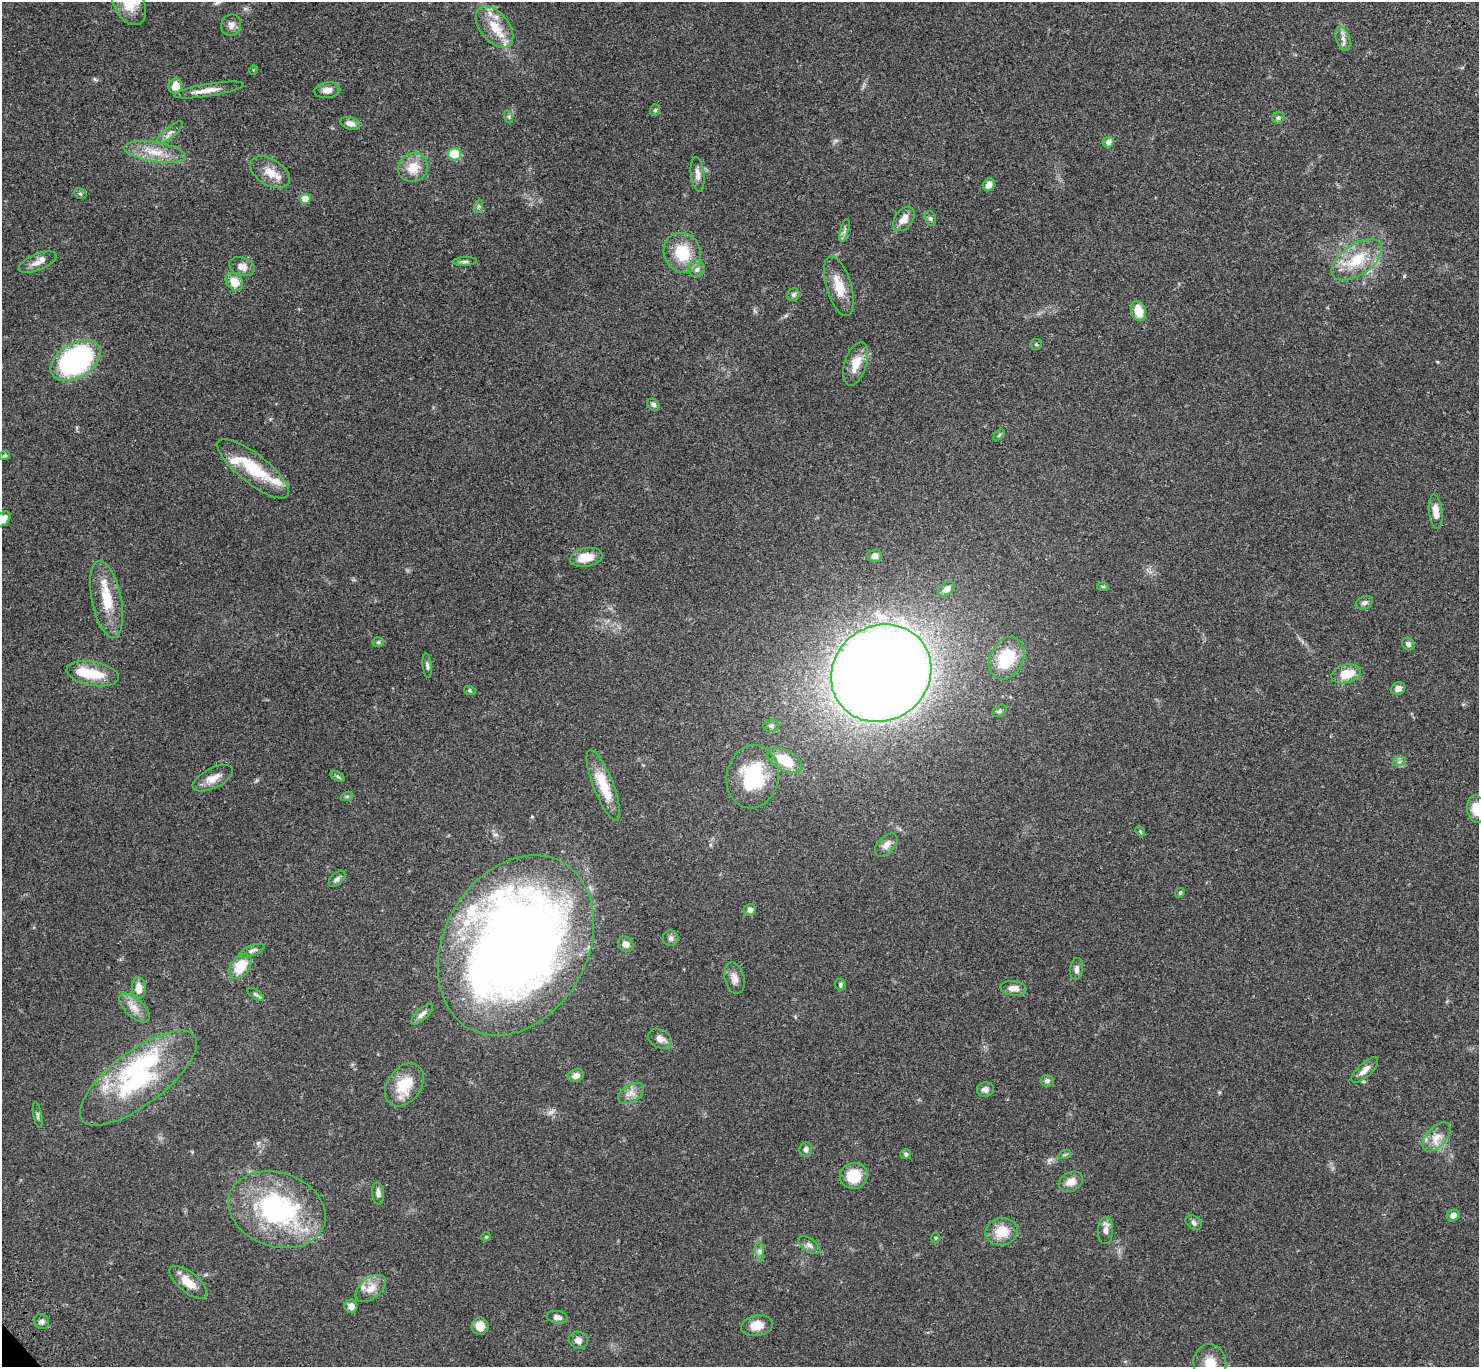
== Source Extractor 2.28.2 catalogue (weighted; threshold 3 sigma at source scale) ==
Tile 10 of 4 x 4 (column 2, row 3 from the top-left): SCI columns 1577-3053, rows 1611-2975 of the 6109 x 6091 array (HDU 1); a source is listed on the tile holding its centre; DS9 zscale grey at full resolution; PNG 1481 x 1369 px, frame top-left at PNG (2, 2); each listed source drawn as its Kron ellipse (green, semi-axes under 4 px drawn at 4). Shown black and unused: <1% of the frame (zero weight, under 3 of 4 exposures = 6% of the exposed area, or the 3 px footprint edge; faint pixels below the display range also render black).
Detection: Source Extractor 2.28.2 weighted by HDU 2 'WHT'; one run over the whole footprint, this tile lists its part. Background 0.0504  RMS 0.0055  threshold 0.0246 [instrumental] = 3 sigma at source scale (4.5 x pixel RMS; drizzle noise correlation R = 1.50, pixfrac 1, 0.05/0.05 arcsec/px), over >= 5 px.
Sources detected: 131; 2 inside a brighter object's white glare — neither listed nor drawn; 7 inside a brighter listed object's ellipse — not listed separately; the other 122 listed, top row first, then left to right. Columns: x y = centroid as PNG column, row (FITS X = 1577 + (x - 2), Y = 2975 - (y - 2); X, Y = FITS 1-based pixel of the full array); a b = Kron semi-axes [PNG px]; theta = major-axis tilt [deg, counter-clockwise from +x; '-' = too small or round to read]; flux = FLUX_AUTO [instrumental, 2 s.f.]
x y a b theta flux
129 4 23 15 -60 11
231 25 11 10 - 2.9
495 27 24 14 -51 13
1343 39 12 7 -71 2.9
253 70 5 3 - 0.38
175 86 8 7 - 5.5
209 90 35 6 9 5.6
327 90 13 8 9 3.9
655 110 6 5 - 0.84
509 117 6 4 -72 0.79
1278 118 6 5 - 1.2
350 123 10 6 -18 3
169 133 16 5 39 2.7
1109 142 6 5 - 3.1
155 152 31 10 -9 11
455 154 6 6 - 19
413 167 15 14 - 9.6
270 172 22 13 -32 7.2
698 174 17 7 -83 3.4
989 185 7 5 59 3.2
80 194 6 5 - 0.82
305 199 5 5 - 11
479 206 6 4 71 0.97
930 218 7 5 -73 1.2
904 219 13 9 54 5
845 230 11 3 75 1.5
682 253 20 18 -64 18
1357 260 29 15 34 18
38 262 20 8 22 4.1
465 262 12 4 3 1.3
242 267 13 9 -18 4
696 269 8 8 - 2.7
234 282 10 7 -46 7.8
839 286 31 12 -73 10
794 295 6 6 - 1.3
1138 311 10 7 -73 8.9
1036 344 5 5 - 0.74
76 360 27 17 32 110
856 364 23 11 72 8.3
653 405 7 5 -39 1.4
999 435 6 4 45 0.67
5 455 5 4 - 0.98
253 469 44 14 -38 23
1436 512 17 7 -84 4.9
3 519 8 6 46 4.3
875 556 7 6 - 1.7
586 557 16 9 10 8.6
1103 587 6 3 -5 0.71
946 589 9 6 37 3.7
107 599 39 14 -78 17
1364 603 9 6 24 1.8
378 642 6 5 - 0.89
1408 644 6 5 - 1.8
1007 658 22 16 65 24
427 666 12 4 -83 1.4
881 673 52 47 36 1100
93 674 26 12 -10 16
1346 674 15 9 14 11
1398 688 7 6 - 2.7
470 691 6 4 -19 0.73
1000 711 8 5 27 1.1
771 726 8 6 9 1.4
785 760 19 10 -28 17
1399 762 7 4 19 1
337 776 8 4 -31 1
753 777 32 26 80 39
213 778 22 10 27 6.1
603 785 38 10 -68 14
347 796 6 4 19 0.72
1476 809 14 9 -82 8.8
1140 831 5 4 - 0.74
886 845 14 8 45 3.2
337 879 10 5 44 1.5
1180 893 5 4 - 0.7
750 910 6 5 - 1.9
671 938 8 7 - 1.5
626 944 8 7 - 2.8
516 945 95 71 61 660
252 951 13 5 21 1.8
240 966 14 9 54 13
1077 969 11 6 83 2.1
734 978 16 9 -75 3.6
840 985 6 5 - 0.95
139 988 11 7 -85 4.9
1013 988 13 7 -7 4
256 994 9 4 -33 1
134 1008 19 9 -43 5.1
422 1014 14 5 43 2.3
660 1039 12 9 -25 3.5
1365 1070 17 7 43 4.3
576 1076 8 6 22 3.5
138 1078 70 27 37 64
1047 1081 7 6 - 1.4
404 1085 23 17 53 16
985 1089 8 7 - 2.5
631 1093 14 8 32 3.8
38 1115 13 3 -79 1.1
1436 1137 18 9 48 5.7
806 1149 7 6 - 1.6
906 1154 5 5 - 1
1065 1154 6 4 20 0.81
854 1176 14 13 - 15
1071 1182 13 9 28 4.7
378 1193 11 6 -84 2.2
277 1210 50 37 -19 83
1453 1215 6 5 - 3.1
1194 1223 9 6 -34 1.5
1106 1230 13 7 88 2.8
1002 1232 16 13 11 10
486 1237 5 4 - 0.61
935 1238 5 3 - 0.56
809 1245 13 6 -33 2.1
760 1251 9 4 -82 1.5
188 1282 23 10 -39 8.5
371 1288 17 10 38 5.7
351 1306 6 6 - 3.4
557 1317 10 6 -10 2.1
42 1322 8 7 - 1.7
480 1326 8 8 - 4.7
757 1326 16 10 10 6.7
578 1340 9 8 - 3
1210 1364 20 16 -82 9.1
Overlapping masked pixels (flux is a lower limit): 1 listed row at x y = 516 945
Isophote crosses this tile's border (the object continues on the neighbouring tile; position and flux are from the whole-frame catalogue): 4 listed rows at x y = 129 4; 3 519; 1476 809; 1210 1364